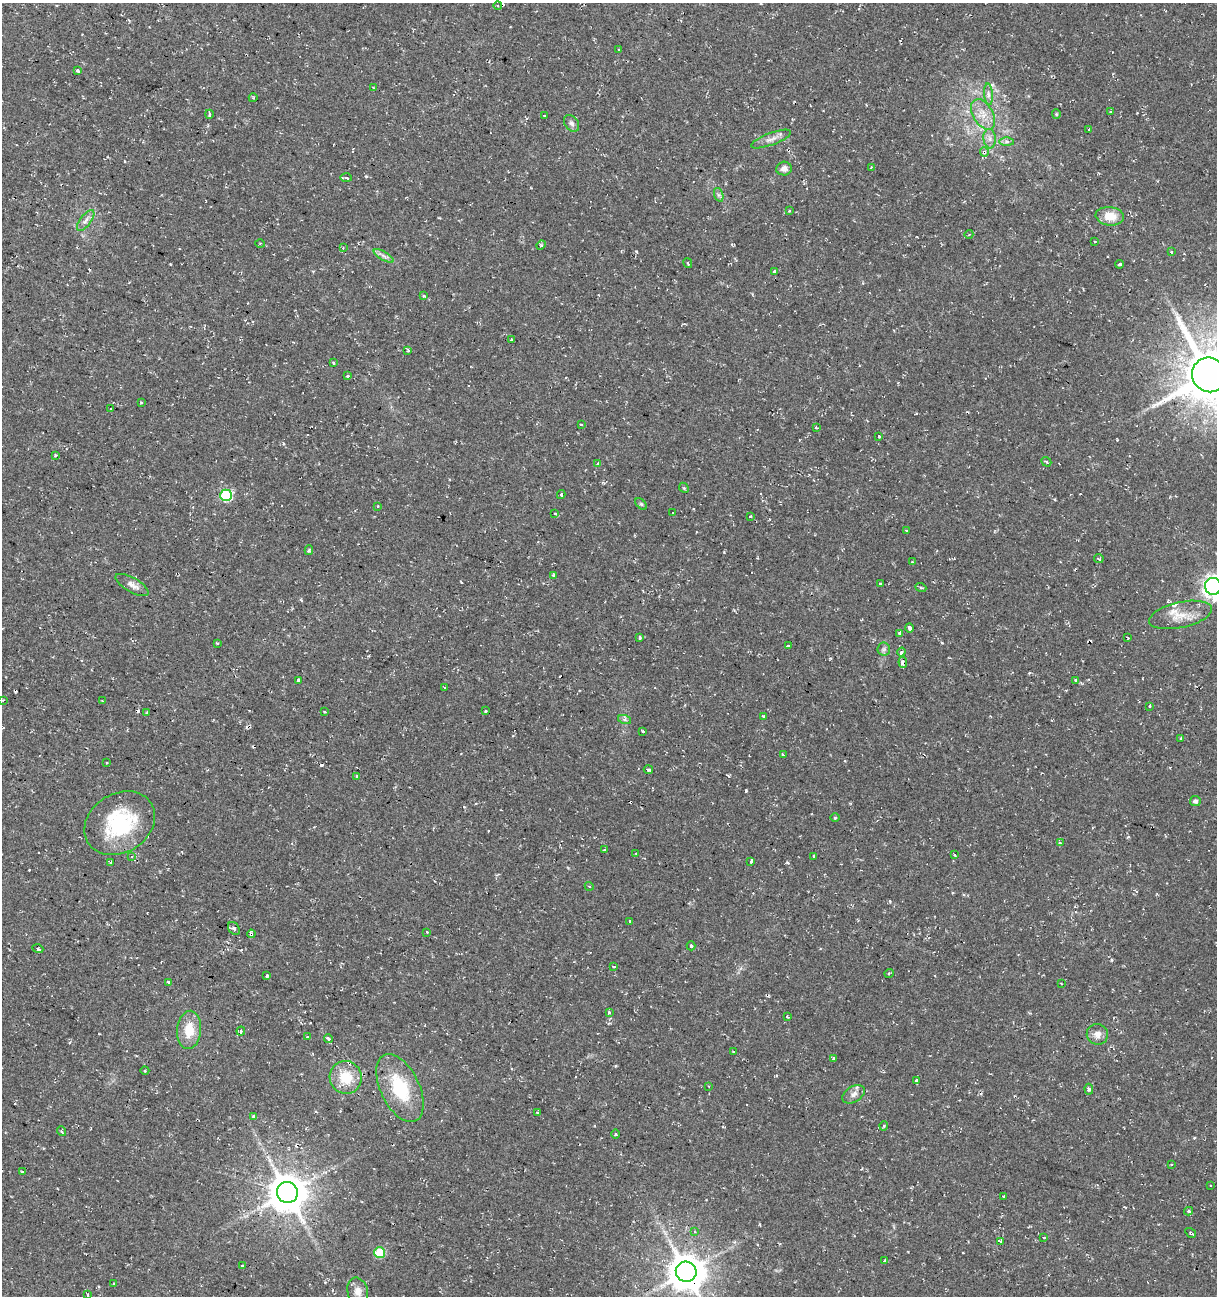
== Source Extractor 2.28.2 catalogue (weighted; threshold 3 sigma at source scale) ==
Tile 11 of 4 x 4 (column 3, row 3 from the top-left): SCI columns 2712-3926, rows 1295-2588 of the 5362 x 5188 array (HDU 1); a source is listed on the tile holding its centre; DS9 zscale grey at full resolution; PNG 1219 x 1298 px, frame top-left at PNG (2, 3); each listed source drawn as its Kron ellipse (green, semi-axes under 4 px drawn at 4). Shown black and unused: <1% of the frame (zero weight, under 2 of 3 exposures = <1% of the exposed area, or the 3 px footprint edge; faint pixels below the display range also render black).
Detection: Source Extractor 2.28.2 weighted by HDU 2 'WHT'; one run over the whole footprint, this tile lists its part. Background 0.0395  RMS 0.004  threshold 0.0181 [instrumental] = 3 sigma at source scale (4.5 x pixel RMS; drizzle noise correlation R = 1.50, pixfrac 1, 0.0396/0.0396 arcsec/px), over >= 5 px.
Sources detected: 182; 28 cosmic-ray / hot-pixel residue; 1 long thin detection or spike segment (spike, bleed or trail) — neither listed nor drawn; the other 153 listed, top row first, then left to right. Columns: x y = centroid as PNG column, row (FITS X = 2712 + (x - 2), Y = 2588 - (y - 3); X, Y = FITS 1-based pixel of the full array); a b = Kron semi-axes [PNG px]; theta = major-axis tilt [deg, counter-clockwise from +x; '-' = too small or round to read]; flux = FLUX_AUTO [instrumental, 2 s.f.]
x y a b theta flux
498 6 4 3 - 0.42
619 49 3 3 - 0.64
78 71 4 3 - 1.1
373 87 3 2 - 0.3
988 94 11 4 -85 1.5
253 98 4 3 - 0.41
1111 112 4 3 - 0.51
209 114 4 3 - 1.5
983 114 16 10 -59 5.2
1056 114 4 4 - 0.48
544 116 3 2 - 0.38
571 123 9 6 -55 1.3
1089 129 3 2 - 0.51
771 139 21 6 21 2.6
990 139 10 6 -84 1.9
1007 142 7 4 -1 1
984 152 5 4 - 2
871 167 3 2 - 0.37
784 169 8 7 - 2.3
346 178 6 4 -2 0.81
719 195 7 4 -71 0.91
789 211 3 2 - 0.37
1110 216 14 9 -6 6.6
86 220 12 5 53 1.8
969 234 4 3 - 0.33
1095 242 3 2 - 0.47
260 244 5 3 - 0.39
541 245 5 4 - 0.42
343 248 4 3 - 0.36
1171 252 3 3 - 1.1
384 256 11 3 -30 1.3
688 263 5 3 - 0.48
1119 264 4 3 - 0.66
775 272 3 3 - 4.7
424 296 4 4 - 0.41
511 340 3 3 - 1.4
408 350 3 3 - 0.69
333 363 4 3 - 0.53
1209 375 17 17 - 2200
347 376 3 3 - 2.6
141 402 2 2 - 0.33
111 409 3 3 - 0.86
581 424 3 3 - 0.78
816 427 3 2 - 0.53
879 436 3 3 - 1.5
55 455 3 3 - 1.3
1046 462 5 4 - 0.51
598 464 3 3 - 0.94
684 488 5 4 - 0.47
226 495 6 5 - 34
561 495 4 3 - 0.65
641 504 7 4 -44 0.55
377 506 3 3 - 0.45
554 513 3 3 - 0.83
672 513 3 3 - 0.8
750 516 3 3 - 0.77
906 530 3 2 - 0.55
309 550 5 4 - 0.63
1099 559 5 3 - 0.81
912 562 3 3 - 0.39
553 575 4 3 - 0.81
880 584 3 3 - 1.1
132 585 18 7 -30 2.7
1213 586 8 8 - 250
921 588 5 3 - 0.43
1180 615 32 13 12 7.9
909 628 5 3 - 4.2
900 633 4 3 - 3.6
640 637 3 3 - 1.3
1128 638 3 2 - 0.42
217 644 3 2 - 0.42
788 646 4 3 - 0.61
884 649 6 6 - 1
901 652 4 4 - 1.2
903 662 5 4 - 1.9
298 680 3 3 - 1
1075 680 3 3 - 2.2
445 687 3 3 - 0.92
3 700 3 2 - 0.31
102 701 3 2 - 0.5
1150 706 3 2 - 0.4
485 711 3 3 - 1.2
324 712 3 3 - 0.97
147 713 4 3 - 1.2
763 716 4 3 - 0.53
625 720 7 4 -19 0.9
643 731 3 2 - 0.43
1181 738 4 2 - 0.33
784 755 3 2 - 1.2
106 762 3 3 - 0.73
648 770 4 3 - 2.3
357 776 3 3 - 1.3
1195 801 5 5 - 1.3
835 818 4 3 - 0.46
120 823 37 29 31 33
1060 843 4 3 - 0.56
605 849 3 3 - 1.1
636 853 3 2 - 0.67
955 855 3 3 - 0.67
132 856 4 2 - 0.36
814 856 3 2 - 0.51
110 862 3 3 - 0.93
751 862 4 3 - 2.3
589 886 4 3 - 0.44
630 921 3 3 - 0.96
234 928 7 5 -53 1.1
427 932 3 3 - 0.67
251 934 4 3 - 1.7
691 946 4 3 - 0.72
38 949 5 3 - 0.53
614 967 3 3 - 1.8
889 973 5 3 - 0.44
267 975 3 3 - 6.9
168 982 3 3 - 1.1
1061 984 3 2 - 0.49
609 1012 3 3 - 1.3
787 1016 3 2 - 0.62
189 1030 19 12 85 8.3
241 1031 4 4 - 0.6
1097 1034 10 10 - 2.7
308 1037 3 3 - 0.81
328 1039 4 3 - 2.1
733 1051 3 2 - 0.31
833 1058 4 3 - 1.6
145 1071 4 3 - 0.34
346 1077 16 16 - 11
916 1080 3 3 - 1.5
709 1086 3 2 - 0.38
400 1088 37 19 -64 22
1089 1089 5 4 - 0.86
853 1094 12 7 32 2.3
537 1112 4 2 - 0.36
254 1117 4 4 - 0.92
884 1126 4 4 - 0.88
61 1131 5 3 - 0.62
615 1134 4 3 - 0.38
1171 1165 3 2 - 0.42
22 1172 4 4 - 0.39
1210 1186 3 2 - 0.39
287 1192 10 10 - 1000
1004 1197 4 3 - 8
1189 1211 4 3 - 0.75
694 1232 4 4 - 0.76
1191 1233 6 3 -34 0.55
1044 1238 4 3 - 0.72
1000 1241 4 3 - 4.7
380 1252 5 5 - 21
885 1261 4 2 - 0.63
242 1266 3 3 - 6
686 1272 10 10 - 1000
113 1284 3 3 - 0.87
358 1291 14 10 -75 3.2
88 1294 3 3 - 1.2
Overlapping masked pixels (flux is a lower limit): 6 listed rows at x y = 984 152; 1209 375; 903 662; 251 934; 287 1192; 686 1272
Isophote crosses this tile's border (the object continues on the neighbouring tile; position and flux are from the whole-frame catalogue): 3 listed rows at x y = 1209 375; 1213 586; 686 1272
Unlisted compact peaks at least as high as the median listed source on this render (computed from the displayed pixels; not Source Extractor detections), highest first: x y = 1111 960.